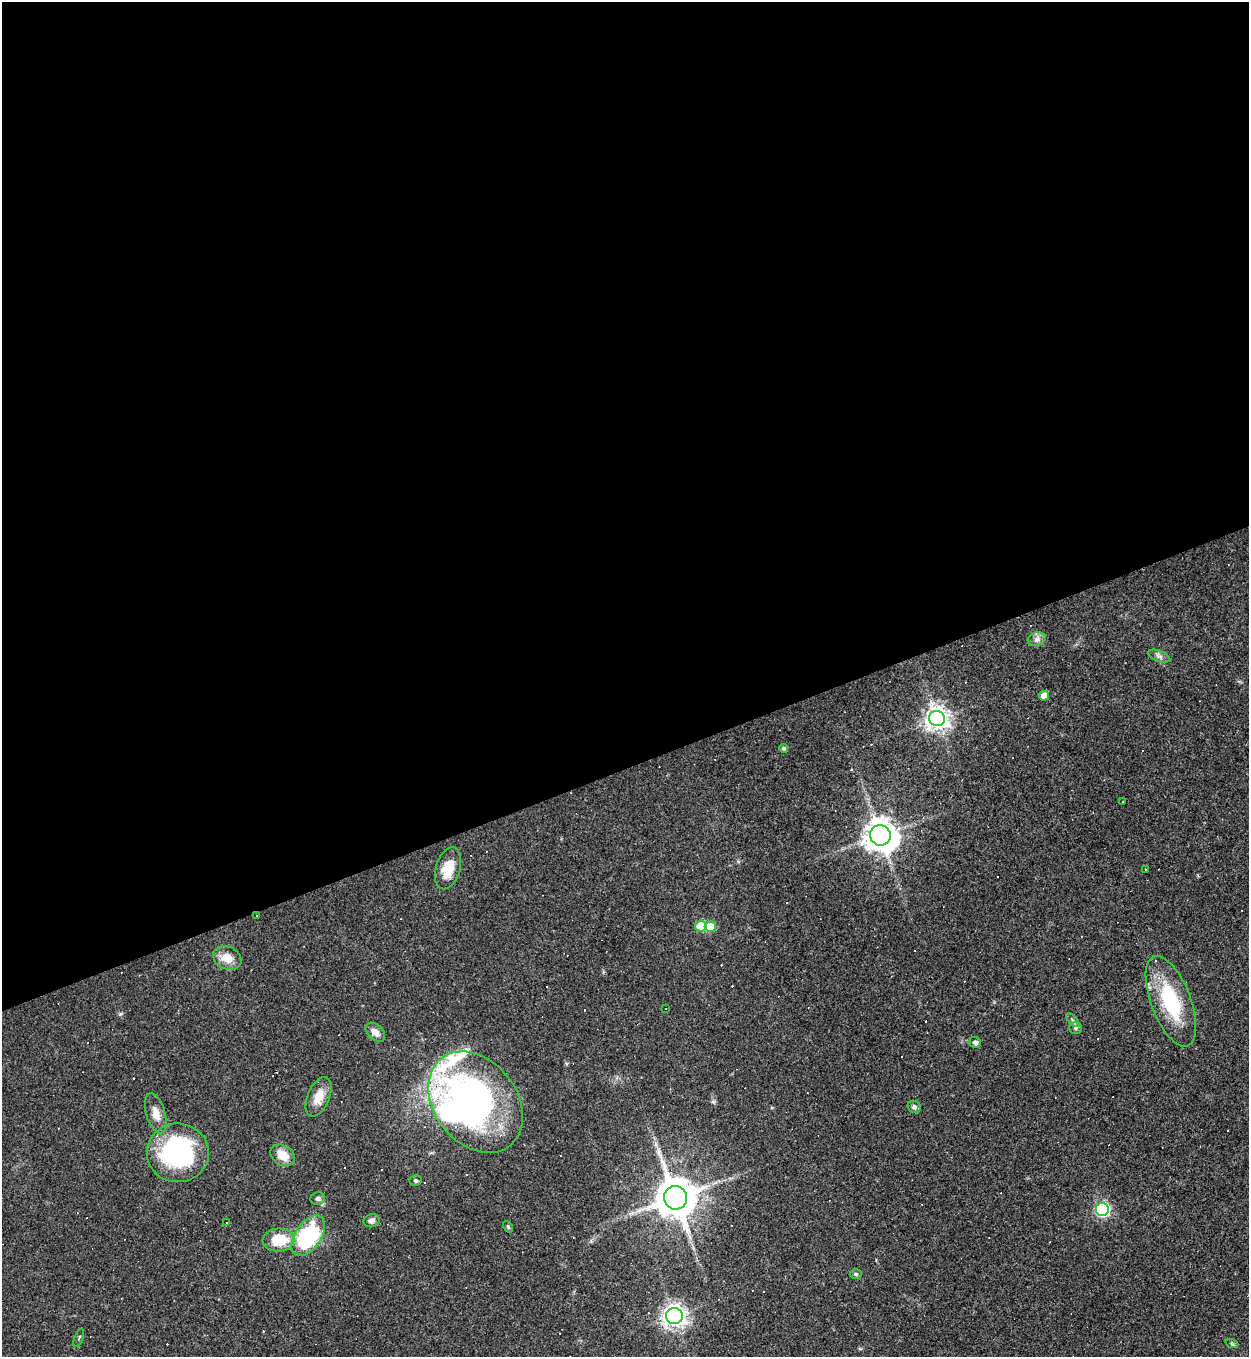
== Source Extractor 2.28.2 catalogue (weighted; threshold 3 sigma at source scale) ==
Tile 2 of 4 x 4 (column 2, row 1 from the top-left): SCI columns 1394-2640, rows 4067-5421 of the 5407 x 5421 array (HDU 1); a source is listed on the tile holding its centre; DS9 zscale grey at full resolution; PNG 1251 x 1359 px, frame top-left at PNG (2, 2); each listed source drawn as its Kron ellipse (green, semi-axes under 4 px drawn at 4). Shown black and unused: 57% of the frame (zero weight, under 3 of 4 exposures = <1% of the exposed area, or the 3 px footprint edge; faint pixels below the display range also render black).
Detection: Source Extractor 2.28.2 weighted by HDU 2 'WHT'; one run over the whole footprint, this tile lists its part. Background 0.0443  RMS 0.0046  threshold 0.0209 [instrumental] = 3 sigma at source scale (4.5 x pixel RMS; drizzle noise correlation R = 1.50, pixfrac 1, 0.05/0.05 arcsec/px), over >= 5 px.
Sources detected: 61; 1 inside a brighter object's white glare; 19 cosmic-ray / hot-pixel residue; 1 long thin detection or spike segment (spike, bleed or trail) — neither listed nor drawn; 2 inside a brighter listed object's ellipse — not listed separately; the other 38 listed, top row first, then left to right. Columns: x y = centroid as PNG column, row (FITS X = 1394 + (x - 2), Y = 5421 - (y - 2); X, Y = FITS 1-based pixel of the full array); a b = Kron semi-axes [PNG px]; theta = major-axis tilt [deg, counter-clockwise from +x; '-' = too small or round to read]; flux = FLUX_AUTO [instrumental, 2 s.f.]
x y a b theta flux
1037 639 9 6 15 2
1159 656 11 5 -20 1.6
1044 696 5 5 - 5.4
937 718 8 7 - 400
783 748 4 4 - 1
1122 802 2 2 - 0.36
880 835 10 10 - 720
448 868 21 12 74 9.1
1145 869 2 2 - 0.3
256 916 3 2 - 0.49
701 926 6 5 - 12
710 927 5 5 - 11
227 958 14 11 -23 6.7
1171 1001 48 20 -69 33
666 1009 2 2 - 0.26
1073 1020 8 3 -45 0.82
1075 1028 6 6 - 1
375 1032 11 7 -44 3.4
975 1042 6 5 - 1.3
319 1097 21 11 67 6.8
476 1102 56 41 -52 170
914 1107 7 6 - 1.3
156 1113 20 9 -73 4.9
178 1153 31 29 -5 66
283 1155 13 9 -30 6.8
415 1180 6 5 - 0.85
675 1198 12 11 - 1400
318 1199 7 6 - 1.3
1102 1209 6 6 - 93
371 1221 8 6 17 1.7
226 1223 3 2 - 0.6
508 1227 6 4 -57 0.51
308 1236 23 13 56 47
278 1240 16 11 4 15
856 1274 6 5 - 0.8
674 1316 8 8 - 310
79 1338 10 3 68 0.65
1232 1344 7 4 -18 0.65
Overlapping masked pixels (flux is a lower limit): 1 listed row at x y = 256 916